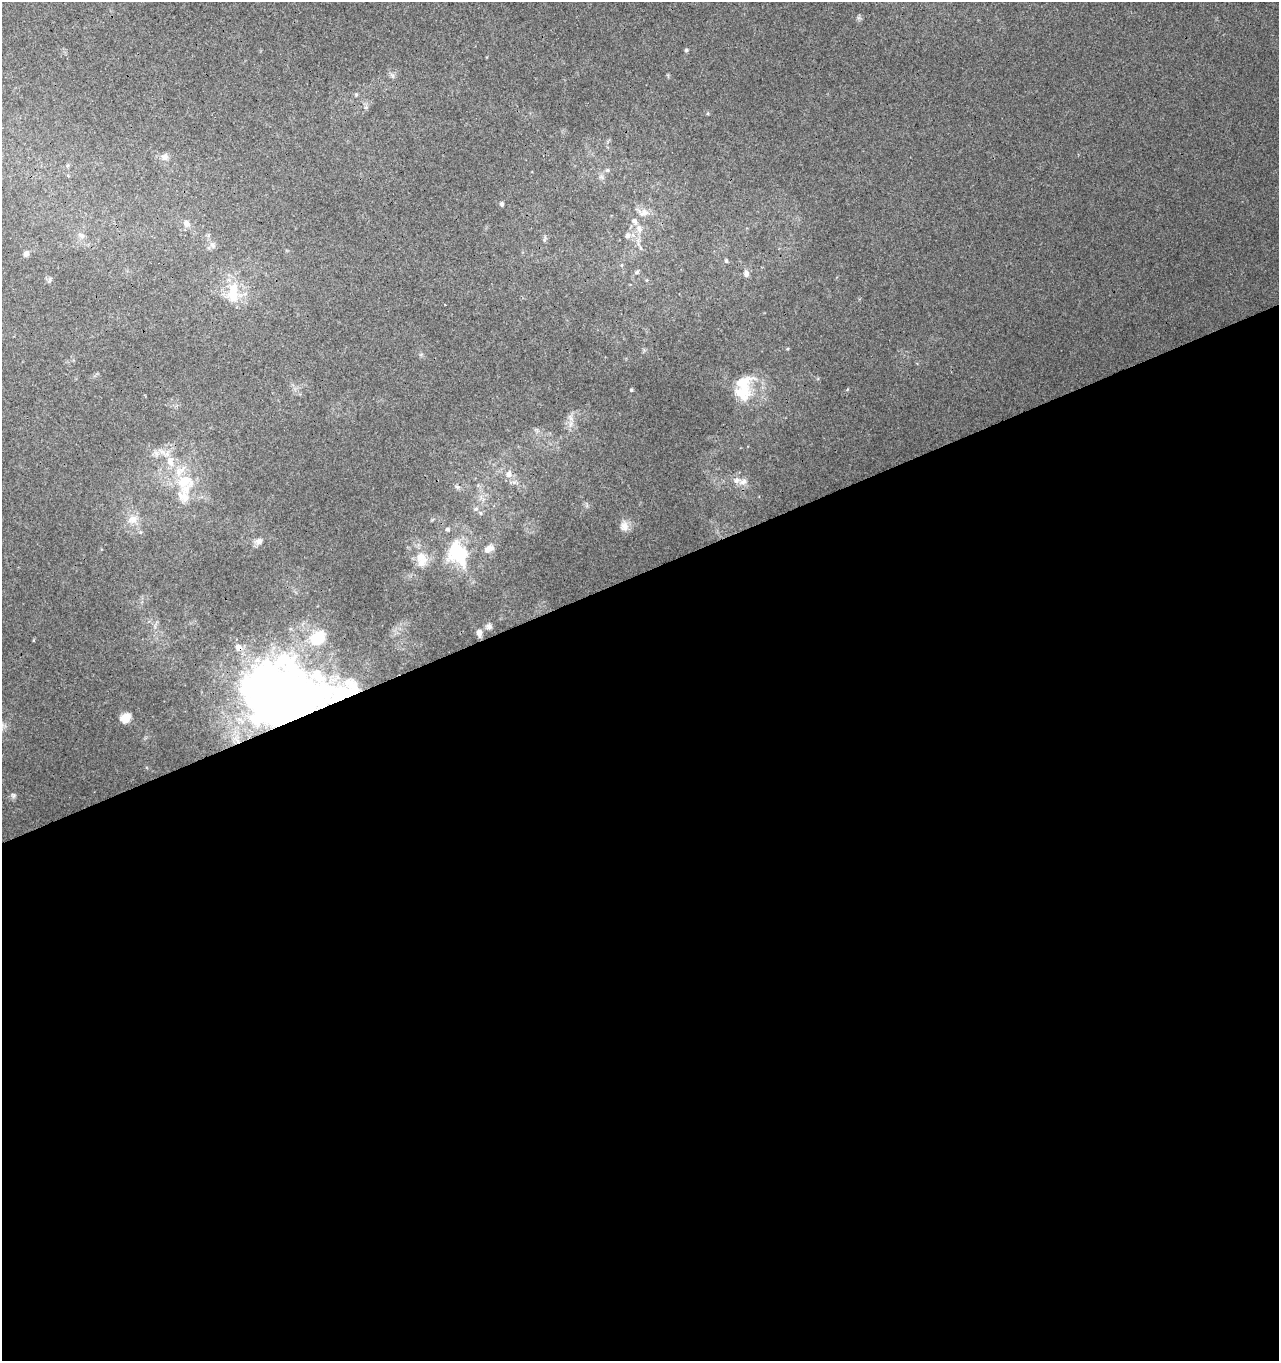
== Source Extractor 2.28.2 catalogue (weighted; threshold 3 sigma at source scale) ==
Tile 15 of 4 x 4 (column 3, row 4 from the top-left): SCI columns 2649-3925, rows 57-1415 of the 5351 x 5547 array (HDU 1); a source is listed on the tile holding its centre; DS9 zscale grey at full resolution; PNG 1281 x 1363 px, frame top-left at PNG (2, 2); no overlay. Shown black and unused: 58% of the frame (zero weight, under 3 of 4 exposures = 5% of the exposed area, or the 3 px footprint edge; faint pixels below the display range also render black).
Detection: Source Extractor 2.28.2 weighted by HDU 2 'WHT'; one run over the whole footprint, this tile lists its part. Background 0.0032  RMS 0.0034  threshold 0.0155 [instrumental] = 3 sigma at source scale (4.5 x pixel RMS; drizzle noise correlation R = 1.50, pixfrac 1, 0.0396/0.0396 arcsec/px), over >= 5 px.
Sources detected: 57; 3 inside a brighter object's white glare — not listed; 8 inside a brighter listed object's ellipse — not listed separately; the other 46 listed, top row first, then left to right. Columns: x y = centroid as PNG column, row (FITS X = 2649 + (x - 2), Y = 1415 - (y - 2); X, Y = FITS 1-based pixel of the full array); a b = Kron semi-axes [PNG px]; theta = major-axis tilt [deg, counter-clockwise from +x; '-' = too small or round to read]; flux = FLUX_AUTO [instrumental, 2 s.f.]
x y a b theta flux
686 50 5 5 - 0.56
392 75 9 4 -54 0.91
356 94 5 4 - 0.45
366 107 6 5 - 0.75
165 157 10 9 - 1.8
607 170 7 5 22 0.65
68 175 5 3 - 0.32
502 204 6 5 - 0.72
643 212 17 10 0 3
186 223 10 9 - 1.8
639 228 13 8 -65 2.4
82 236 10 6 -40 1.3
628 236 10 8 -84 1.7
213 245 10 6 -54 1.3
641 248 6 4 -88 0.58
26 254 7 6 - 1.2
726 261 5 4 - 0.69
622 265 5 3 - 0.39
637 272 7 5 17 0.65
746 273 10 7 -81 1.5
50 280 7 4 70 0.57
233 295 23 21 17 10
631 390 4 3 - 0.56
742 392 30 23 -20 12
571 424 10 6 70 1.7
170 462 16 10 -74 4.9
509 474 8 7 - 2.2
184 482 28 21 -4 14
743 482 12 9 31 2.1
457 487 6 5 - 0.73
476 509 7 5 6 0.85
480 513 6 4 -89 0.5
133 519 15 12 20 3.8
624 526 14 12 -85 2.9
447 529 5 5 - 0.83
259 541 11 8 12 1.8
488 549 14 9 31 2.5
456 550 30 18 59 15
420 557 16 12 43 4.7
489 626 9 8 - 1.2
479 632 9 6 -86 1.8
317 638 25 19 40 13
238 647 11 10 - 2.5
283 701 74 55 -1 390
125 718 13 10 38 3.4
13 795 7 7 - 0.87
Overlapping masked pixels (flux is a lower limit): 2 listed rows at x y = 238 647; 283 701
Unlisted compact peaks at least as high as the median listed source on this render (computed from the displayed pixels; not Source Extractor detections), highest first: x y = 858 18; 787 349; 33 640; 544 240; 707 113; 847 389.